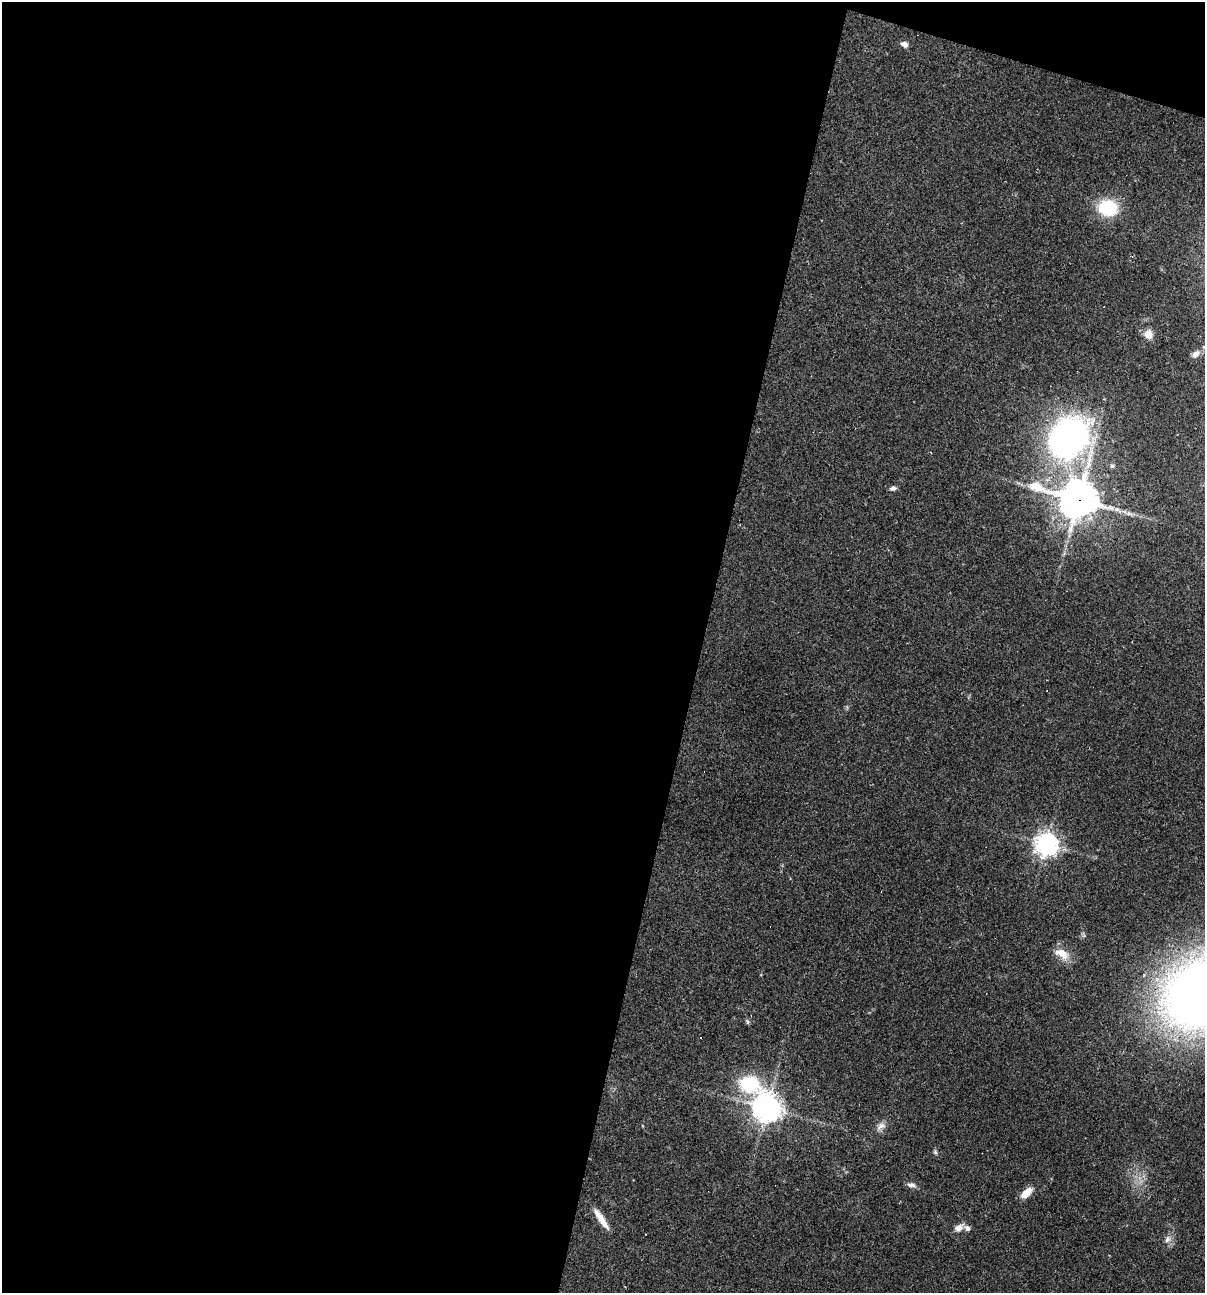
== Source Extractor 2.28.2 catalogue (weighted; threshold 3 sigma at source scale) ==
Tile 1 of 4 x 4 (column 1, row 1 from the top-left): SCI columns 249-1451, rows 3875-5165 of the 5184 x 5165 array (HDU 1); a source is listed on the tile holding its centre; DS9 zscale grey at full resolution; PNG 1207 x 1295 px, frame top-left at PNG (2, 2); no overlay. Shown black and unused: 60% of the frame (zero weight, under 2 of 3 exposures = <1% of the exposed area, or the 3 px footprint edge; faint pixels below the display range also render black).
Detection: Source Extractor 2.28.2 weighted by HDU 2 'WHT'; one run over the whole footprint, this tile lists its part. Background 0.0493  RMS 0.005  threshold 0.0227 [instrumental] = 3 sigma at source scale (4.5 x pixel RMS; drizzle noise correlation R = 1.50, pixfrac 1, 0.05/0.05 arcsec/px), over >= 5 px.
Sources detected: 23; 1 cosmic-ray / hot-pixel residue — not listed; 1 inside a brighter listed object's ellipse — not listed separately; the other 21 listed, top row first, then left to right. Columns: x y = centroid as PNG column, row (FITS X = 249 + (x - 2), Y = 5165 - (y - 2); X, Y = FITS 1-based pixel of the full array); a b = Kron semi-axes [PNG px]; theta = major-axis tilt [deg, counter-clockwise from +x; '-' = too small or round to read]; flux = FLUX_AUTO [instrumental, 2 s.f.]
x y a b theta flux
904 44 8 6 -26 2.3
1108 208 22 19 -9 23
1148 334 10 9 - 4.4
1196 354 10 7 35 2.4
1068 437 38 29 38 190
1112 466 6 6 - 0.96
893 488 8 6 12 1.5
1078 499 15 12 -17 1200
1047 844 7 7 - 420
1062 954 21 11 -27 6.5
1202 993 65 52 33 540
747 1022 7 4 -71 0.79
749 1084 21 14 -28 37
767 1108 9 8 - 670
881 1126 14 8 28 2.8
935 1152 7 5 -74 0.95
911 1185 12 6 -5 2
1026 1193 14 7 45 6.3
601 1219 27 6 -56 6.9
959 1228 13 8 34 3.2
1167 1239 10 8 71 2.6
Overlapping masked pixels (flux is a lower limit): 1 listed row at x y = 1078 499
Isophote crosses this tile's border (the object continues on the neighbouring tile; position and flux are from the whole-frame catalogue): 1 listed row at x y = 1202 993